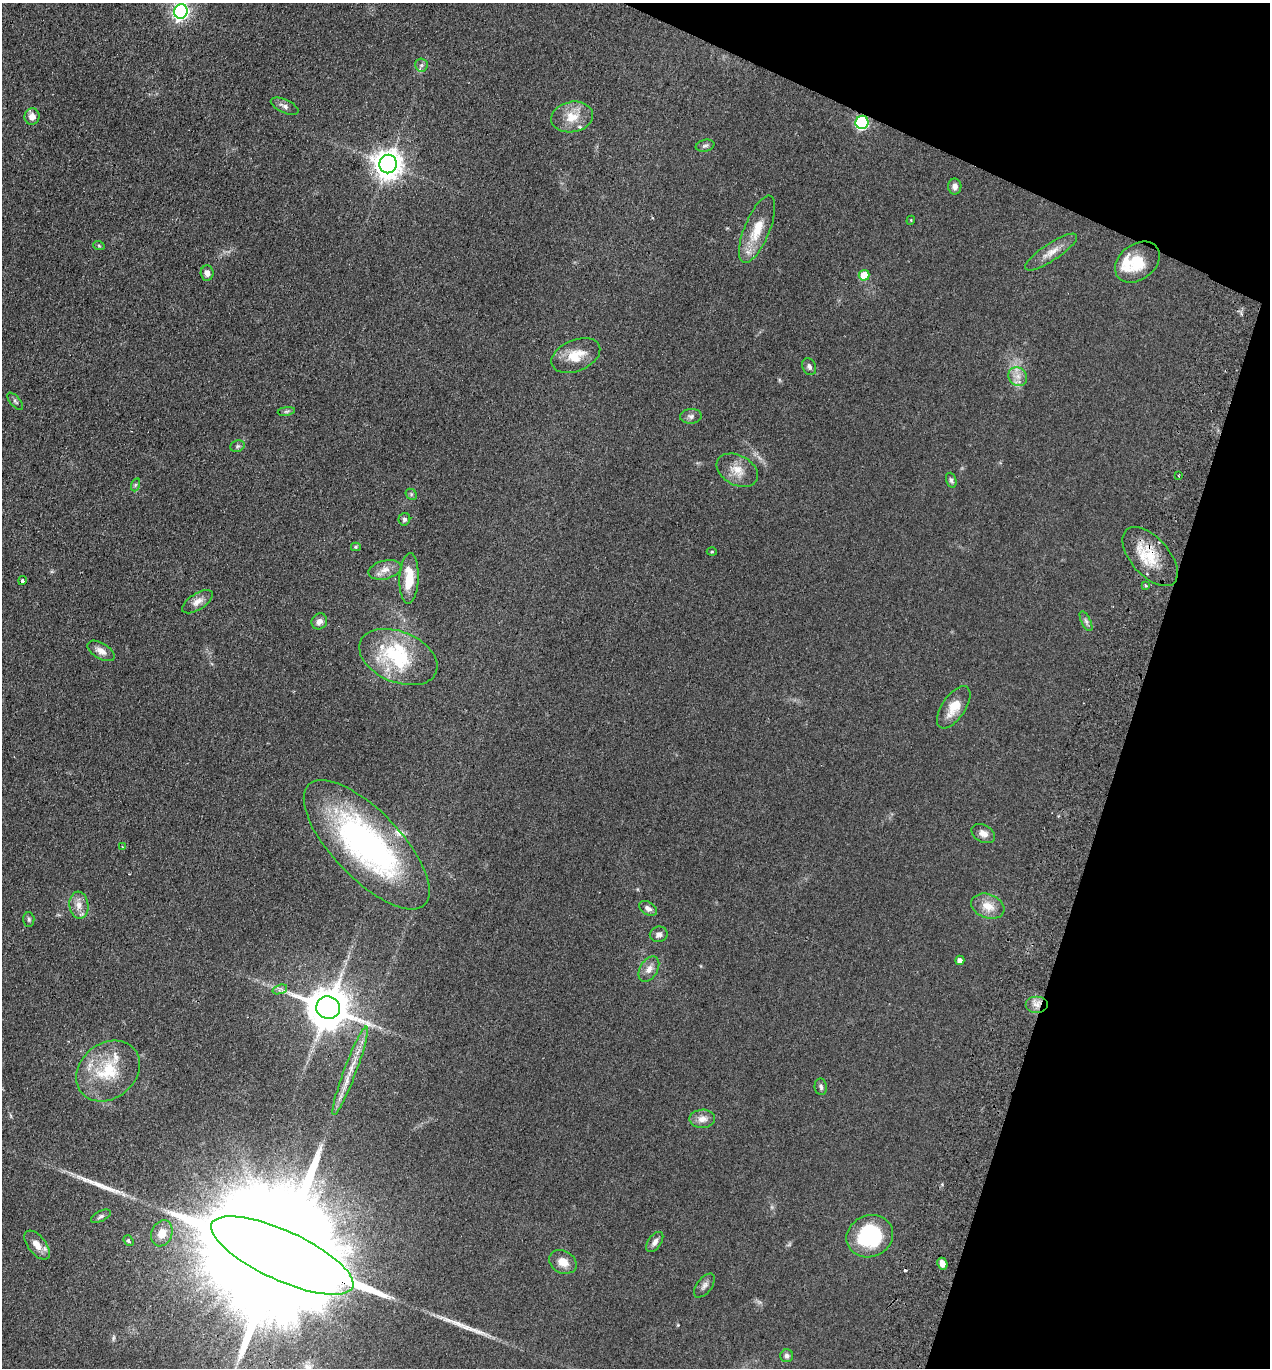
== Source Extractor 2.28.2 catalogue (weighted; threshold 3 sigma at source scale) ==
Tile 8 of 4 x 4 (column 4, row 2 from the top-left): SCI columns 3999-5266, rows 2757-4122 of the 5589 x 5512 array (HDU 1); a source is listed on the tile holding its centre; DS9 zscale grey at full resolution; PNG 1272 x 1370 px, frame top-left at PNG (2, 3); each listed source drawn as its Kron ellipse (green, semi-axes under 4 px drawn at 4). Shown black and unused: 16% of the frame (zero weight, under 2 of 3 exposures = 3% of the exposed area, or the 3 px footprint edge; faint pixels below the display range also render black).
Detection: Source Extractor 2.28.2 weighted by HDU 2 'WHT'; one run over the whole footprint, this tile lists its part. Background 0.0752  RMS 0.0094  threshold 0.0425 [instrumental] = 3 sigma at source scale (4.5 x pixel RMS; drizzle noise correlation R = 1.50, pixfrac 1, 0.05/0.05 arcsec/px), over >= 5 px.
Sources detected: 79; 1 cosmic-ray / hot-pixel residue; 2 long thin detections or spike segments (spike, bleed or trail) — neither listed nor drawn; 6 inside a brighter listed object's ellipse — not listed separately; the other 70 listed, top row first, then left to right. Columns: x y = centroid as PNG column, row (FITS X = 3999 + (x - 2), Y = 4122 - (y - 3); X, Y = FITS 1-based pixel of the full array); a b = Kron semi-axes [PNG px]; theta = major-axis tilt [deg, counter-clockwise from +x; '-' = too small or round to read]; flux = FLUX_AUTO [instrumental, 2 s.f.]
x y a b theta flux
181 11 7 6 - 300
421 65 6 6 - 2.3
285 106 15 6 -25 4
32 117 8 7 - 6.8
572 117 21 15 11 17
862 122 6 6 - 130
705 146 9 6 12 2.3
388 164 9 9 - 1200
955 186 8 6 89 4.2
911 220 4 3 - 0.77
757 229 36 12 68 25
99 246 6 3 -20 1.1
1051 252 31 8 33 11
1137 262 25 17 37 27
207 273 7 6 - 4.6
864 275 5 5 - 19
576 356 25 15 23 20
809 367 9 6 -64 2.9
1018 377 10 8 -46 6.6
15 401 10 5 -48 2.1
286 411 8 4 9 1.8
691 416 11 7 3 3.4
237 446 7 5 20 1.9
737 470 22 15 -28 14
1179 476 3 2 - 0.9
951 480 8 5 -72 2.2
135 485 7 4 71 1.7
411 494 6 5 - 1.5
404 519 6 6 - 2.7
356 547 5 4 - 1.3
712 552 5 3 - 0.86
1150 557 36 19 -48 32
385 570 17 9 14 8.3
409 578 25 9 87 24
22 580 4 3 - 3.6
1146 586 4 3 - 1.8
197 602 17 8 33 7.1
319 621 8 7 - 5.2
1086 621 11 4 -64 2.5
101 651 15 8 -31 6.4
398 657 41 25 -22 73
954 707 24 11 56 17
983 833 12 8 -29 5.8
367 845 83 34 -46 260
122 847 3 3 - 0.7
79 905 13 9 -82 8.2
988 906 17 12 -20 13
648 908 10 6 -32 4
29 919 7 5 -88 1.9
659 934 9 7 17 3.9
960 960 4 4 - 4.6
649 969 14 8 59 6.6
280 989 7 4 19 2.3
1037 1004 11 8 0 6.6
328 1008 12 11 - 3400
108 1071 34 27 39 45
350 1071 47 6 70 17
821 1087 8 6 -80 2.5
702 1119 13 9 2 7.3
101 1216 10 5 27 2.5
162 1233 13 10 69 13
870 1236 24 20 24 74
128 1241 6 4 -51 1.5
655 1242 11 6 55 4.5
37 1245 17 9 -51 11
282 1255 77 25 -25 87000
563 1262 14 11 -28 11
942 1264 6 5 - 5.8
704 1286 14 7 53 4.1
787 1356 6 6 - 2.8
Overlapping masked pixels (flux is a lower limit): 4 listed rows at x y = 862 122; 1150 557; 1037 1004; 282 1255
Isophote crosses this tile's border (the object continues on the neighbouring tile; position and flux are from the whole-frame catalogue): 1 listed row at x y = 181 11